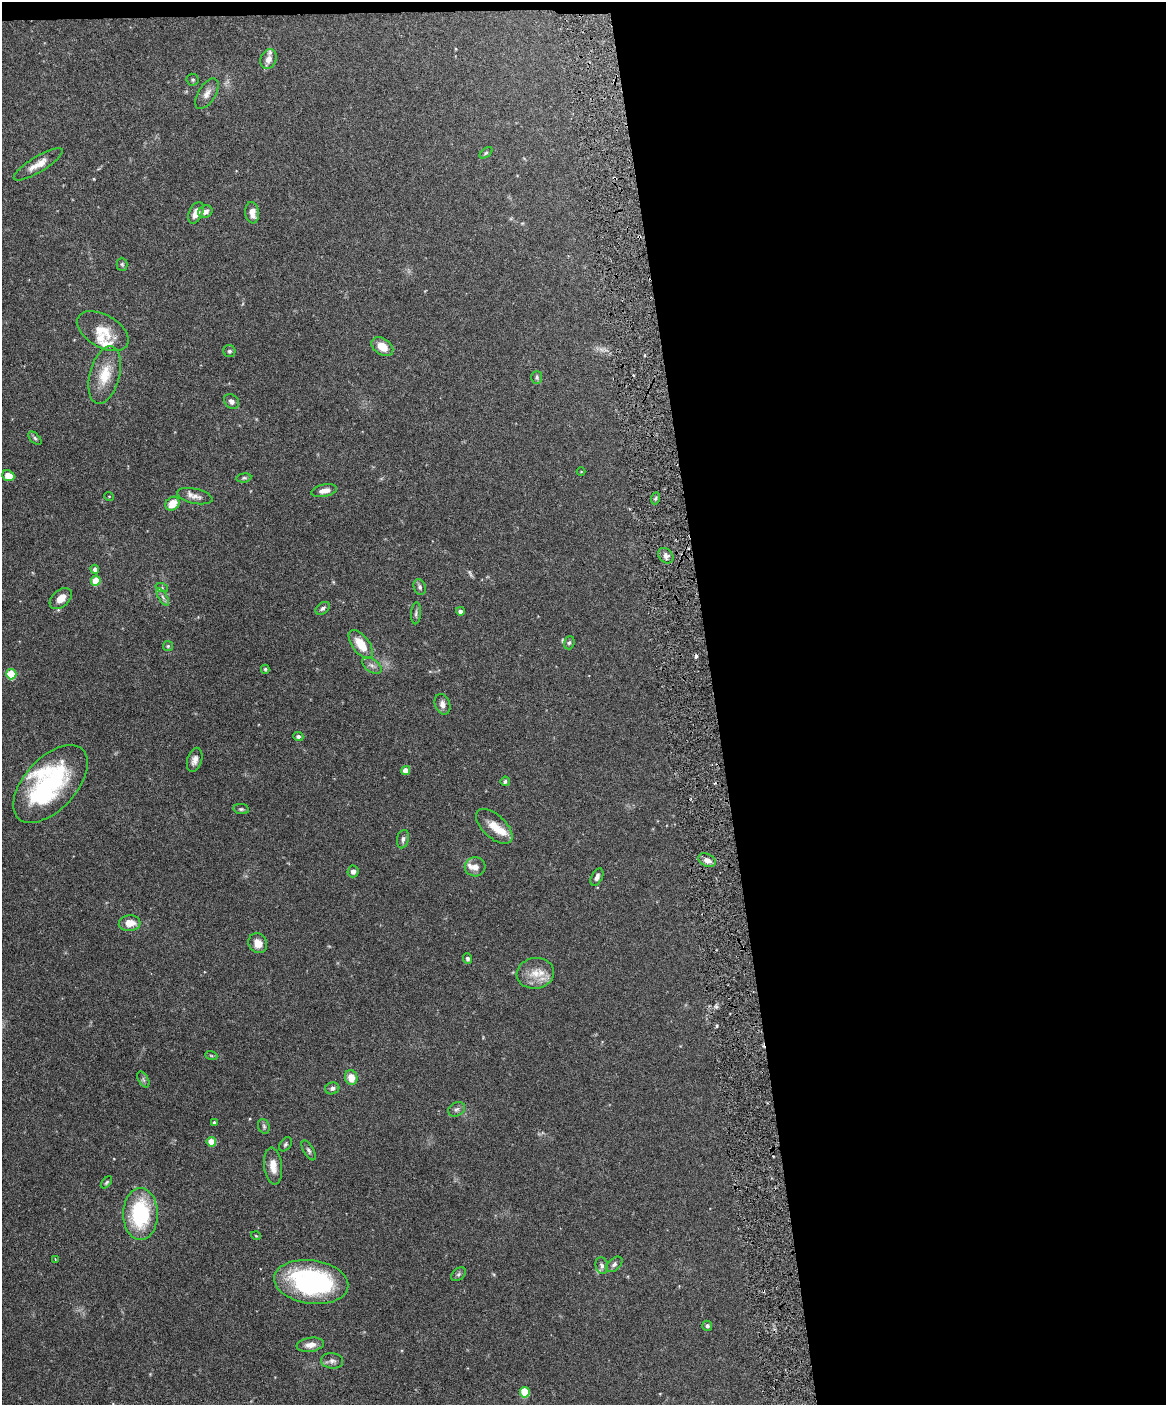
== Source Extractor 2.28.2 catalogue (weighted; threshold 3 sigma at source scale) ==
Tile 4 of 4 x 3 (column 4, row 1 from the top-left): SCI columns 3493-4656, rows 2941-4343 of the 4656 x 4583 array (HDU 1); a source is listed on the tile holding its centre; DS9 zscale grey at full resolution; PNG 1168 x 1407 px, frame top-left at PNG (2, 2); each listed source drawn as its Kron ellipse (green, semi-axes under 4 px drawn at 4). Shown black and unused: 39% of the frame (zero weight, under 3 of 6 exposures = <1% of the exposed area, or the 3 px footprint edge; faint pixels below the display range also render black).
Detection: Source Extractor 2.28.2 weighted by HDU 2 'WHT'; one run over the whole footprint, this tile lists its part. Background 0.243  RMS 0.0049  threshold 0.02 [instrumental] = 3 sigma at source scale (4.09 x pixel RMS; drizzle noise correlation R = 1.36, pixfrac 0.8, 0.05/0.05 arcsec/px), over >= 5 px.
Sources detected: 92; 3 too faint to see at this stretch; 1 inside a brighter object's white glare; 2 cosmic-ray / hot-pixel residue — neither listed nor drawn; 6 inside a brighter listed object's ellipse — not listed separately; the other 80 listed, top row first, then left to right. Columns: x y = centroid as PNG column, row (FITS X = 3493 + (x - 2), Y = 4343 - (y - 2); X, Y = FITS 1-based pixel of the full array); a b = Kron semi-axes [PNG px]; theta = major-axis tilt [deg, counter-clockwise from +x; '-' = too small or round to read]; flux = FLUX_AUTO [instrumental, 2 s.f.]
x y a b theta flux
268 59 10 7 65 2.8
193 80 6 6 - 0.76
207 94 17 8 58 3.1
486 153 7 4 37 0.68
38 164 28 7 31 5.4
205 212 7 6 - 2.1
196 213 11 6 66 4.2
252 213 11 6 -83 3.5
122 264 6 5 - 0.74
103 331 28 16 -30 9.6
382 347 12 8 -34 5
229 351 6 6 - 1
105 375 29 15 75 11
537 377 6 5 - 0.91
231 401 8 6 -45 1.8
35 438 8 4 -45 0.88
581 471 4 3 - 0.28
8 476 6 5 - 5.7
244 478 7 4 8 0.75
324 491 13 6 12 3
109 496 5 3 - 0.37
195 496 18 7 -13 2.9
656 498 6 4 70 0.72
172 504 7 6 - 6.5
666 556 8 6 -46 1.8
95 569 4 4 - 1.4
96 581 5 5 - 11
420 587 8 6 -73 1.1
162 588 6 4 -19 0.68
163 597 10 4 -60 1.4
61 599 13 8 43 4.3
323 608 8 5 38 1.2
460 611 4 4 - 1.6
416 613 11 5 86 1.1
569 643 7 5 72 0.88
361 644 17 8 -53 8.7
168 646 5 5 - 0.6
372 665 11 6 -36 1.8
265 669 4 4 - 0.64
11 674 5 5 - 18
442 704 10 7 -69 2.2
298 736 5 4 - 1.2
195 760 12 7 74 2.5
406 770 4 4 - 5
505 781 5 4 - 0.81
50 784 47 26 47 48
241 809 8 5 -8 0.86
494 826 22 11 -43 6.7
403 839 9 6 77 1.4
707 860 9 6 -24 2.7
475 867 10 9 - 3
353 871 6 5 - 1.9
597 877 9 5 63 1.6
130 923 11 8 5 5.1
258 943 10 9 - 4.6
468 959 5 4 - 1
535 973 19 15 8 7.5
211 1055 6 4 -20 0.55
351 1077 7 6 - 5.4
143 1079 9 5 -59 1
332 1088 7 6 - 1.3
457 1109 9 6 30 1.3
214 1123 3 3 - 0.76
264 1126 7 5 -70 0.99
211 1142 5 4 - 10
285 1144 8 5 52 0.88
309 1150 11 5 -61 1.2
273 1166 18 9 -83 5
106 1182 7 4 49 0.67
140 1214 26 17 -90 35
256 1236 5 3 - 0.35
55 1259 3 2 - 0.33
614 1264 10 6 41 1.3
602 1266 8 6 -78 1.4
458 1274 8 5 41 0.98
311 1282 37 21 -8 74
707 1326 5 4 - 1.2
310 1345 14 7 9 3.3
332 1361 11 7 -6 1.8
525 1392 5 5 - 18